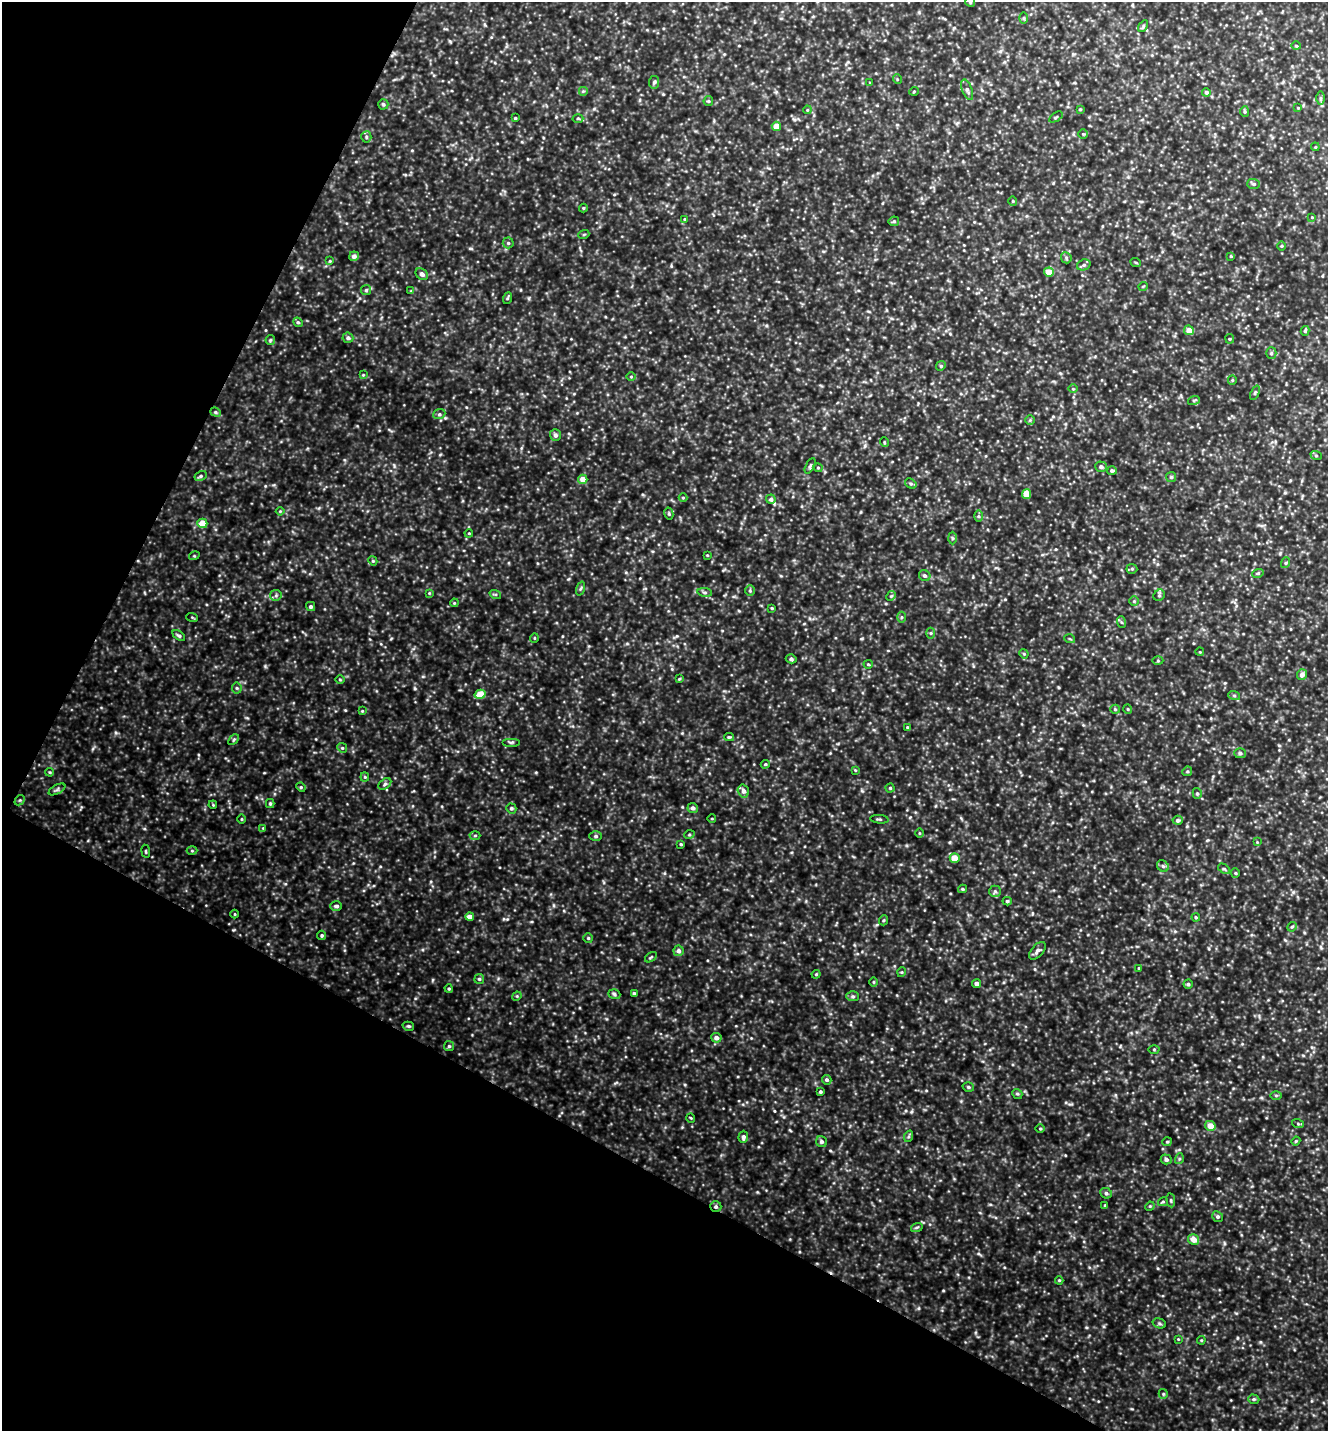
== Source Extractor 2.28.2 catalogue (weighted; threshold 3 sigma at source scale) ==
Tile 9 of 4 x 4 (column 1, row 3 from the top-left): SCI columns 143-1468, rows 1431-2859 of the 5727 x 5718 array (HDU 1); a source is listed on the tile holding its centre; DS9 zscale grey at full resolution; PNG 1330 x 1433 px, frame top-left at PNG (2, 2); each listed source drawn as its Kron ellipse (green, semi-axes under 4 px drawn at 4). Shown black and unused: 27% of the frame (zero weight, under 4 of 8 exposures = <1% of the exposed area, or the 3 px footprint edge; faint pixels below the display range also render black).
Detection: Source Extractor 2.28.2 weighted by HDU 2 'WHT'; one run over the whole footprint, this tile lists its part. Background 0.451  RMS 0.061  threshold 0.252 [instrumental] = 3 sigma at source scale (4.09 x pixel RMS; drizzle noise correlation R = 1.36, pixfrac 0.8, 0.05/0.05 arcsec/px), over >= 5 px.
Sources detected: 224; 1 inside a brighter listed object's ellipse — not listed separately; the other 223 listed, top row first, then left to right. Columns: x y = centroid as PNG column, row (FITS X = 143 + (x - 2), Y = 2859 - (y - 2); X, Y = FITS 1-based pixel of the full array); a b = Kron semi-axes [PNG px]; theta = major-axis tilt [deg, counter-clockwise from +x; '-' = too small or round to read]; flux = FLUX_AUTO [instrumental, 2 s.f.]
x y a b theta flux
970 2 5 4 - 7.8
1024 18 6 4 90 6.6
1143 26 6 4 56 8.1
1296 46 5 3 - 5.1
897 79 5 3 - 4.3
654 82 6 5 - 11
870 83 4 4 - 4.2
967 90 11 5 -69 16
583 91 5 5 - 7.9
914 91 5 3 - 4.6
1206 92 4 4 - 14
1320 98 6 4 90 9.3
708 101 5 4 - 6.3
383 104 5 5 - 8.6
1298 108 4 3 - 4.2
1080 109 3 3 - 5.2
807 110 4 3 - 4.6
1245 111 5 4 - 8.1
1056 117 8 3 32 6.6
515 118 3 3 - 6.4
578 118 5 3 - 5.8
776 126 4 4 - 54
1083 134 4 4 - 6.5
366 137 5 5 - 8.7
1315 147 4 3 - 4.9
1254 184 6 5 - 10
1013 201 4 4 - 5.8
583 208 4 4 - 5.3
1312 217 3 3 - 3.8
685 219 4 3 - 4.9
894 221 5 5 - 7.9
584 234 5 3 - 5.4
508 243 5 5 - 9.6
1282 246 5 3 - 5.5
354 256 5 4 - 21
1231 256 4 3 - 5.1
1066 258 6 5 - 8.9
330 261 4 4 - 4.9
1136 263 5 3 - 5.9
1084 265 7 5 21 12
1049 272 5 4 - 72
422 274 7 5 -38 23
1143 286 5 3 - 4.6
366 290 5 5 - 8.6
411 291 4 4 - 4.9
508 298 6 4 69 6.6
298 322 5 4 - 7.6
1189 330 5 4 - 44
1305 331 5 4 - 9.7
348 338 5 5 - 15
1230 339 5 4 - 6.1
270 340 5 5 - 7.2
1271 353 5 5 - 8.4
941 366 5 4 - 8
363 375 4 4 - 5
631 377 5 3 - 4.8
1232 380 5 4 - 6.2
1073 389 5 3 - 5.3
1255 393 7 4 67 7.8
1194 400 6 4 19 7.1
216 412 5 4 - 8.3
439 414 6 5 - 10
1030 420 5 5 - 7.4
555 435 6 5 - 15
884 442 5 3 - 5.1
1316 455 6 3 -19 6
810 466 8 4 63 10
1101 467 6 5 - 17
818 468 4 4 - 6.1
1112 471 5 4 - 11
201 476 6 4 28 11
1171 477 5 5 - 8.6
583 479 5 4 - 45
911 483 6 4 -32 9.4
1027 494 5 4 - 58
683 498 4 4 - 5.3
771 499 5 4 - 14
280 511 4 4 - 5.4
669 514 6 4 -78 7.7
978 516 6 4 -90 8.2
202 523 5 4 - 85
469 533 4 3 - 4.9
952 538 6 4 -88 7.9
707 555 3 3 - 4.6
194 556 5 3 - 5.4
373 561 5 3 - 5.6
1285 563 5 3 - 6.2
1132 569 5 5 - 7.3
1258 573 6 3 18 6.6
925 576 6 5 - 11
581 588 7 3 71 7.5
750 590 5 4 - 7.6
705 592 7 4 -8 9.4
429 593 4 4 - 5
495 594 6 4 -17 6.8
276 595 6 5 - 11
1159 595 6 5 - 9.8
891 596 5 4 - 6.8
1134 601 5 5 - 7.2
454 603 4 3 - 5
311 606 4 4 - 14
772 608 3 3 - 5.5
192 617 6 3 -19 5.7
902 617 5 3 - 6.3
1121 622 6 4 -70 7.5
931 633 5 3 - 6.2
179 635 7 4 -38 10
534 638 5 3 - 4.2
1070 639 5 3 - 5.3
1200 652 4 3 - 4
1024 654 5 3 - 5.2
791 659 5 4 - 11
1158 661 5 3 - 5.9
868 664 4 4 - 6.5
1302 674 5 5 - 25
679 679 4 3 - 5.2
340 680 5 3 - 5.1
237 688 5 5 - 8.4
480 694 5 4 - 100
1234 695 6 4 -20 6.7
1115 709 5 4 - 6.7
1128 709 5 3 - 4.3
362 711 4 3 - 5.4
907 727 4 3 - 5.6
729 737 5 4 - 7.1
234 740 6 4 46 7.8
511 742 9 3 0 8.8
342 748 5 4 - 7.9
1240 753 6 5 - 11
765 764 4 3 - 6.2
855 770 4 4 - 4.7
1187 771 5 4 - 7.2
50 772 4 4 - 5.7
365 777 4 4 - 6.2
385 784 7 5 37 12
301 787 5 4 - 7.2
890 788 4 4 - 6.3
57 789 9 4 28 11
743 791 6 5 - 23
1197 793 5 4 - 9.1
20 800 6 4 43 7.8
270 803 4 4 - 9.1
213 805 4 3 - 4.8
511 808 5 5 - 9.7
693 808 5 5 - 17
242 819 5 3 - 5.1
712 819 4 3 - 4.3
879 819 9 2 -5 7.6
1178 820 5 4 - 15
263 828 4 4 - 4.8
919 833 5 3 - 4.9
475 835 5 3 - 6.5
689 835 5 3 - 6
596 836 6 5 - 11
1257 842 3 3 - 4
681 844 4 3 - 6.4
146 851 6 3 -81 6.1
192 851 5 3 - 5.9
955 858 5 5 - 66
1163 866 6 5 - 12
1224 869 7 3 -35 7.4
1235 873 5 4 - 6.7
963 889 4 4 - 6.2
995 891 6 5 - 11
1007 901 4 4 - 8
336 906 6 5 - 14
235 914 4 3 - 4.4
470 917 4 4 - 35
1196 917 4 4 - 6.5
884 920 5 3 - 6.2
1292 927 5 4 - 7.1
322 935 5 4 - 8.3
588 938 5 4 - 8.2
678 951 5 5 - 18
1037 951 10 6 49 22
651 957 6 3 35 6
1139 968 4 3 - 4.7
902 972 5 3 - 4.8
816 974 4 4 - 5.7
479 979 5 5 - 8.7
874 982 5 3 - 5.5
977 984 4 4 - 21
1188 984 4 4 - 10
449 989 4 3 - 7
614 994 6 4 -19 10
634 994 4 3 - 12
517 996 5 4 - 6
853 996 6 5 - 10
408 1026 6 4 -14 8.3
716 1038 5 5 - 26
449 1046 5 5 - 9.5
1154 1049 5 3 - 5.5
827 1080 5 4 - 10
968 1087 6 4 -17 9.6
820 1092 3 3 - 8.2
1017 1094 5 4 - 8.3
1276 1095 6 4 -1 7.3
691 1118 5 3 - 4.6
1298 1124 6 4 -19 6.6
1210 1126 5 5 - 61
1040 1129 5 3 - 5.6
909 1136 6 4 71 8.1
743 1137 6 5 - 16
1296 1141 4 4 - 6.2
821 1142 6 5 - 13
1167 1142 5 4 - 6.9
1166 1159 5 5 - 15
1179 1159 5 3 - 7.1
1106 1193 6 5 - 14
1171 1200 7 3 -82 7.4
1163 1202 5 4 - 6.3
1105 1205 4 3 - 5
716 1206 6 5 - 13
1150 1206 5 4 - 5.5
1218 1217 5 5 - 12
917 1227 6 3 18 7.5
1194 1239 6 5 - 48
1059 1280 4 4 - 6
1159 1323 7 5 -18 9.5
1178 1339 3 3 - 4.4
1201 1340 4 4 - 5.6
1163 1394 5 4 - 6.9
1254 1399 6 4 -18 8.4
Overlapping masked pixels (flux is a lower limit): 1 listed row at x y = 716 1206
Isophote crosses this tile's border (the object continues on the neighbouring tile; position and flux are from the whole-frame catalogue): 1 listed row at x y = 970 2
Unlisted compact peaks at least as high as the median listed source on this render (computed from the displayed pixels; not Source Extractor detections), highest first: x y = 529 298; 394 466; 536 772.